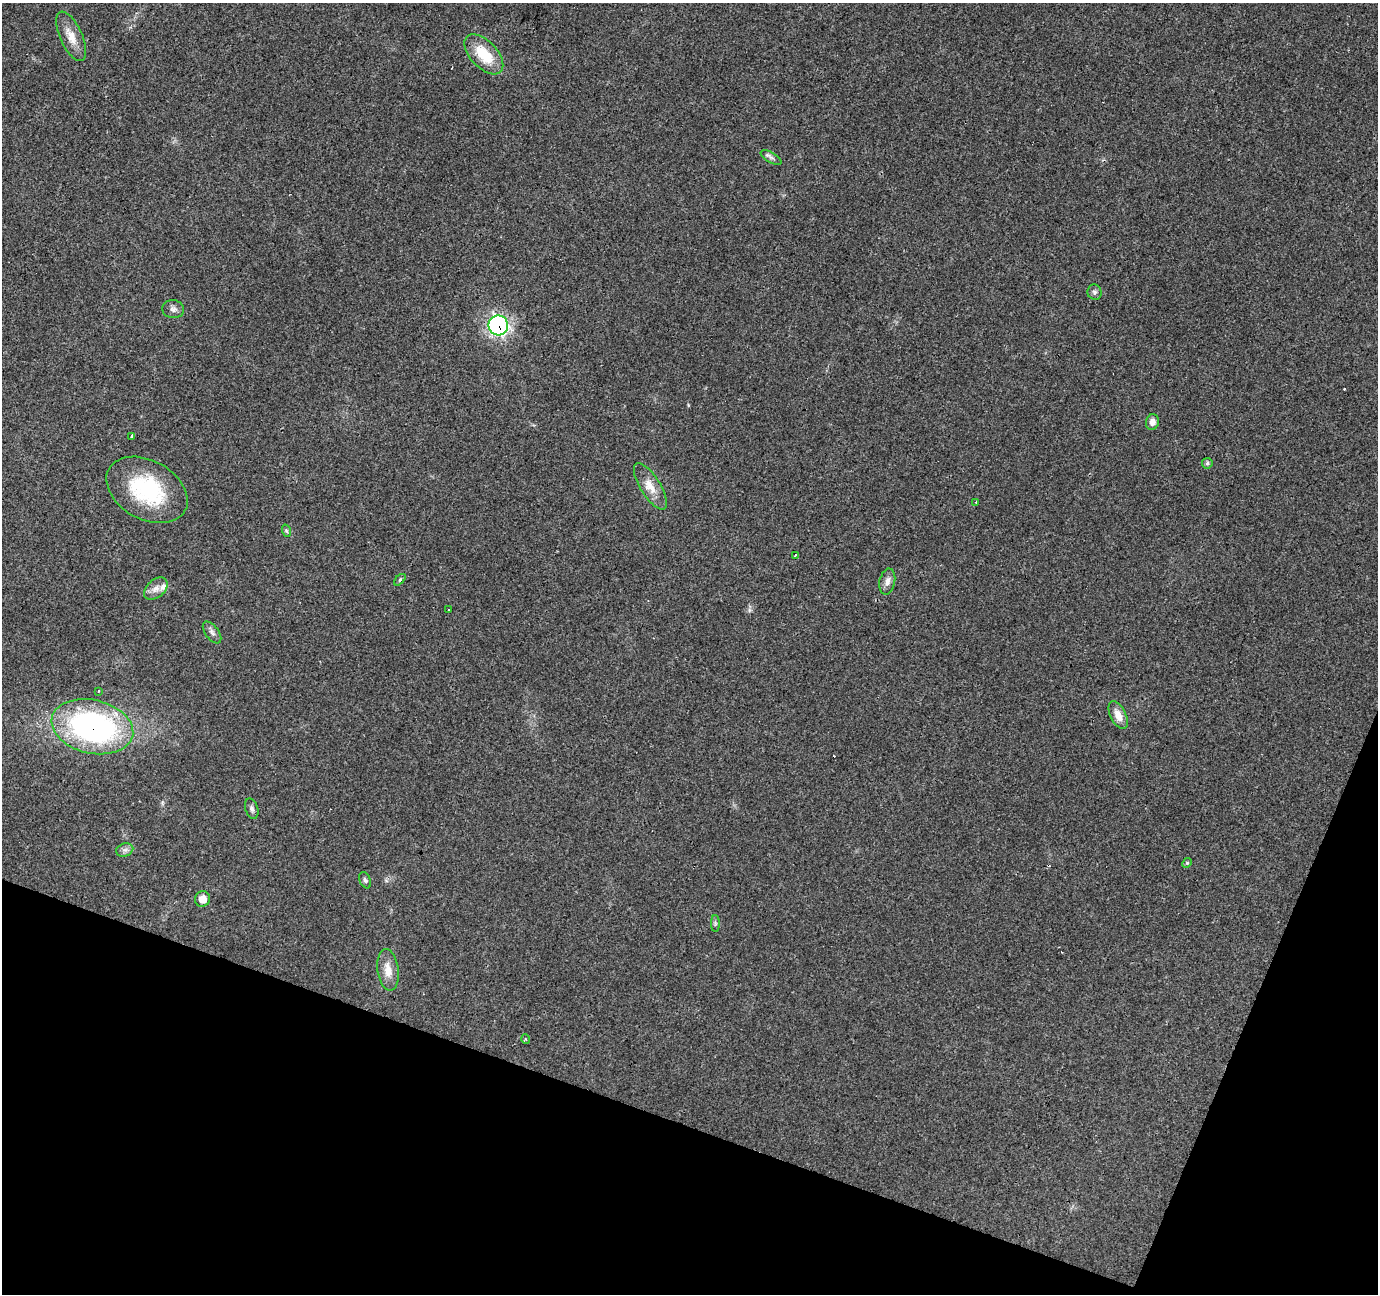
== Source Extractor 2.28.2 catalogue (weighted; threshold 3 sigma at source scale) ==
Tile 15 of 4 x 4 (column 3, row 4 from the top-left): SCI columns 2755-4130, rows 209-1500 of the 5511 x 5649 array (HDU 1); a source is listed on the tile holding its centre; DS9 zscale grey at full resolution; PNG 1380 x 1296 px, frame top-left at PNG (2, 3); each listed source drawn as its Kron ellipse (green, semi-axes under 4 px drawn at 4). Shown black and unused: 18% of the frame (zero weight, under 3 of 4 exposures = <1% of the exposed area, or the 3 px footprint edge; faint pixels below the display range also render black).
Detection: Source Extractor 2.28.2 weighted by HDU 2 'WHT'; one run over the whole footprint, this tile lists its part. Background 0.0285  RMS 0.0034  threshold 0.0154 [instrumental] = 3 sigma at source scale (4.5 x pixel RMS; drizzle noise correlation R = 1.50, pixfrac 1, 0.0396/0.0396 arcsec/px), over >= 5 px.
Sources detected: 36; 5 cosmic-ray / hot-pixel residue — neither listed nor drawn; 1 inside a brighter listed object's ellipse — not listed separately; the other 30 listed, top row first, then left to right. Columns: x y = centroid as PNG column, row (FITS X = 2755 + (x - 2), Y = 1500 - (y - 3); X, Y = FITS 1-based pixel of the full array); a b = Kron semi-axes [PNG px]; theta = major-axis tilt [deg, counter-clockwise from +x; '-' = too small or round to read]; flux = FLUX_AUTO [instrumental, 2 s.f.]
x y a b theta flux
71 36 27 11 -66 5
484 54 24 13 -47 11
771 157 11 5 -29 1.1
1094 292 8 7 - 0.94
173 309 11 9 -8 1.5
498 325 10 10 - 95
1152 422 8 6 78 2
131 436 3 3 - 1.1
1207 463 5 5 - 0.69
650 486 26 10 -58 4.7
147 490 43 29 -29 30
976 502 3 2 - 0.58
287 531 6 4 -70 0.53
795 555 3 3 - 0.93
400 580 7 4 43 0.55
887 582 13 7 78 2
156 589 13 9 41 2.6
449 609 3 3 - 1.6
212 632 13 6 -53 1.3
98 691 2 2 - 0.36
1118 715 15 8 -64 3.4
92 727 41 26 -13 91
252 809 10 6 -73 1.2
125 850 9 6 20 1.3
1187 863 5 4 - 0.43
365 880 8 5 -67 0.8
202 899 8 7 - 3.7
715 923 8 4 -90 0.71
388 970 21 10 -82 4.6
526 1039 4 3 - 0.36
Overlapping masked pixels (flux is a lower limit): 2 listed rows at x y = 498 325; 92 727